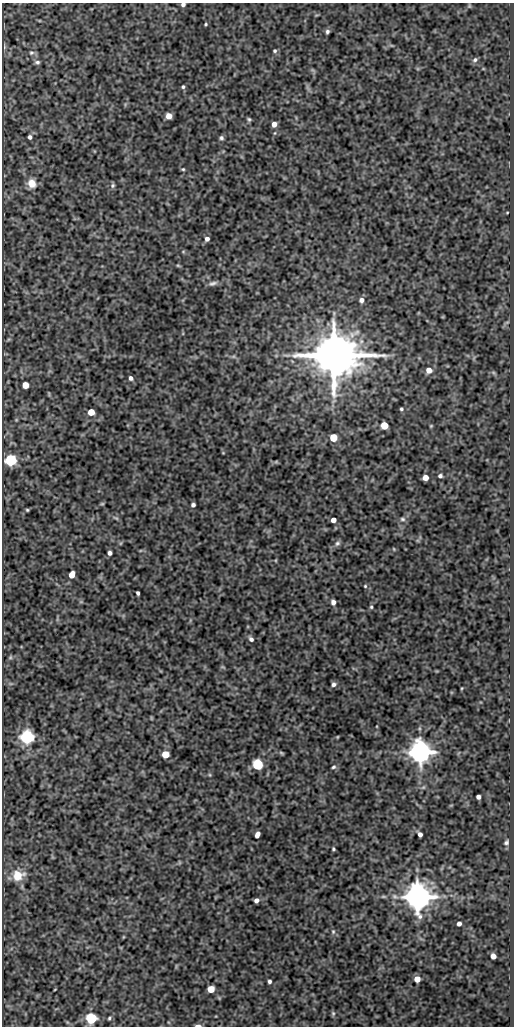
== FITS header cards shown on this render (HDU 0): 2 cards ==
NAXIS1  =                  512
NAXIS2  =                 1024

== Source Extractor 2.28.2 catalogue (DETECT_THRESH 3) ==
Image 512 x 1024 px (HDU 0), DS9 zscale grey, 1 PNG px = 1 image px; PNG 516 x 1028 px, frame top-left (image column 1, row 1024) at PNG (2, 3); no overlay
Background 361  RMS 0.87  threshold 2.61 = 3 sigma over >= 5 px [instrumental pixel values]
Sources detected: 84; all 84 listed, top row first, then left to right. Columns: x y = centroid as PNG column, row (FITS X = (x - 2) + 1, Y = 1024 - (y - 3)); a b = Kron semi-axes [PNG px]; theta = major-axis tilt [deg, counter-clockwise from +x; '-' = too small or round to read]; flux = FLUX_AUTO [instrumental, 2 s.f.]
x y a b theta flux
183 4 4 4 - 150
469 6 6 4 46 70
206 24 4 3 - 63
327 32 5 4 - 130
4 47 6 4 72 75
275 51 5 5 - 97
31 53 7 6 - 160
475 60 8 5 38 140
37 62 7 5 4 130
183 87 5 4 - 97
169 116 5 5 - 570
249 119 5 5 - 94
274 124 4 4 - 400
30 137 4 4 - 160
221 138 5 5 - 120
183 169 5 4 - 68
32 183 9 8 - 730
113 186 6 6 - 130
507 212 4 2 - 39
207 239 5 5 - 210
178 265 6 4 -2 65
213 283 12 6 13 190
361 300 6 5 - 240
507 322 7 4 19 80
334 355 15 14 - 190000
429 370 6 6 - 450
493 372 6 4 -19 83
131 378 5 4 - 170
25 385 5 5 - 950
401 409 4 3 - 85
91 412 5 5 - 1100
384 425 5 5 - 1500
431 426 4 4 - 57
333 437 5 5 - 1700
10 460 5 5 - 10000
276 462 7 4 19 77
440 476 5 4 - 140
425 478 5 5 - 540
102 504 6 4 1 54
193 505 4 4 - 160
27 510 4 4 - 69
116 518 9 4 -35 100
402 519 8 6 -3 140
333 520 4 4 - 330
337 543 8 6 36 170
394 549 5 3 - 47
110 553 4 4 - 180
72 575 6 4 67 640
365 586 4 4 - 67
138 593 4 3 - 130
333 602 6 5 - 220
371 607 5 4 - 86
251 639 6 5 - 170
10 657 6 5 - 84
334 684 6 6 - 170
462 688 4 3 - 47
27 737 6 6 - 16000
337 737 4 3 - 52
420 752 7 7 - 67000
281 753 6 4 -27 73
165 754 5 5 - 1300
257 764 5 5 - 7900
333 767 6 5 - 110
423 787 6 4 1 89
478 797 4 4 - 210
420 834 5 4 - 260
257 835 6 4 66 310
506 842 7 5 49 130
333 849 4 3 - 74
18 875 14 11 17 1000
417 897 8 8 - 89000
256 900 4 4 - 210
459 924 4 4 - 240
333 932 6 5 - 90
123 937 5 3 - 49
493 956 5 4 - 450
417 979 5 4 - 770
269 981 4 3 - 130
55 989 3 2 - 34
211 989 5 5 - 1100
333 1013 7 5 -69 100
91 1018 5 5 - 6900
109 1018 4 3 - 79
198 1025 6 2 0 250
At the frame edge (FLAGS 8, measured only in part): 2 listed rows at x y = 183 4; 198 1025

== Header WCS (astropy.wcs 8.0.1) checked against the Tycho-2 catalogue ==
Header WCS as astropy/WCSLIB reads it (CRVAL/CRPIX/CD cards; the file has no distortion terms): RA---SIN/DEC--SIN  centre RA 01:00:55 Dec -01:04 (15.23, -1.07 deg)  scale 1 arcsec/px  FOV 8.5' x 17.1'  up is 0 deg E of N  parity normal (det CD < 0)
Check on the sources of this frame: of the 60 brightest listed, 6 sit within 1.5 arcsec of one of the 6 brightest Tycho-2 stars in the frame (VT <= 12.46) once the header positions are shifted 0.23 arcsec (0.03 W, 0.23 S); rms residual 0.42 arcsec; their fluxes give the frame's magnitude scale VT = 22.28 - 2.5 log10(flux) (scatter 0.29 mag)
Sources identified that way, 6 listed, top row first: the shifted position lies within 1.5 arcsec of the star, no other Tycho-2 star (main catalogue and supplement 1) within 3.0 arcsec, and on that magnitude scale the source's flux lands within +1.5 / -3 mag of the star's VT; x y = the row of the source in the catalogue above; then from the Tycho-2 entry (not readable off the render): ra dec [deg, ICRS J2000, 3 dp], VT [Tycho-2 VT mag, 2 dp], TYC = Tycho-2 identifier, HIP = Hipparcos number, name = IAU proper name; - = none
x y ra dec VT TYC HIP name
334 355 15.207 -1.022 8.91 4681-1072-1 4735 -
10 460 15.297 -1.051 12.46 4681-728-1 - -
27 737 15.292 -1.128 11.39 4681-1820-1 - -
420 752 15.183 -1.132 10.72 4681-1928-1 - -
417 897 15.184 -1.172 10.11 4681-1226-1 - -
91 1018 15.274 -1.206 12.12 4681-1073-1 - -